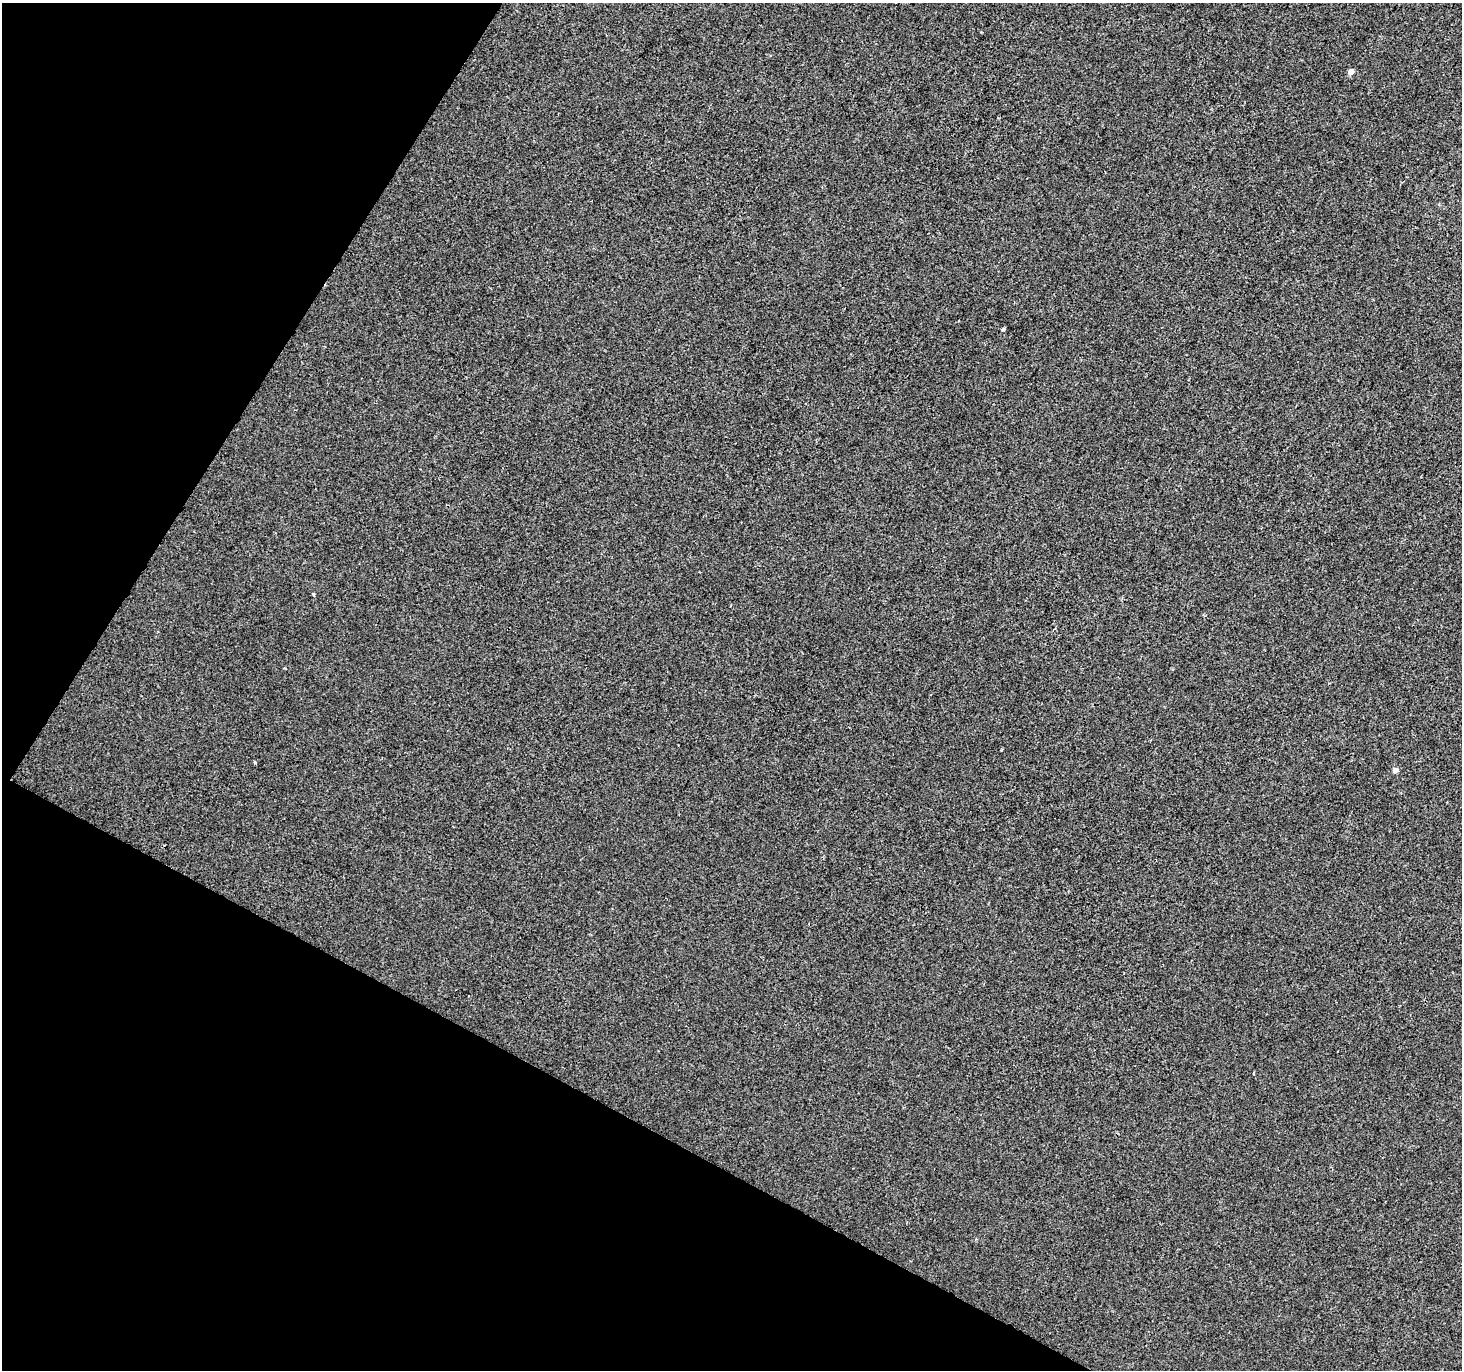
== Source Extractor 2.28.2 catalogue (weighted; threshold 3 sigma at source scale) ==
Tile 9 of 4 x 4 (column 1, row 3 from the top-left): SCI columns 7-1466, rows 1628-2995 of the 5844 x 5924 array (HDU 1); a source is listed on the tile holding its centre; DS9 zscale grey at full resolution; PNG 1464 x 1372 px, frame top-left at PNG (2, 3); no overlay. Shown black and unused: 26% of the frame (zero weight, under 2 of 3 exposures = <1% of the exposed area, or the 3 px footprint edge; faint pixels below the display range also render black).
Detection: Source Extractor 2.28.2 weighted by HDU 2 'WHT'; one run over the whole footprint, this tile lists its part. Background -5.35e-04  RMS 0.0042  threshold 0.019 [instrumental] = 3 sigma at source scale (4.5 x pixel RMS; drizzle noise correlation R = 1.50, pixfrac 1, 0.0396/0.0396 arcsec/px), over >= 5 px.
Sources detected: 4; all 4 listed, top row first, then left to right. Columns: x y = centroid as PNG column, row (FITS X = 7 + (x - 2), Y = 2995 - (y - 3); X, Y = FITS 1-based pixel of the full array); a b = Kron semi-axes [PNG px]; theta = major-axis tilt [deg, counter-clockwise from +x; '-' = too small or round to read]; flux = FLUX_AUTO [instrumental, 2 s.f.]
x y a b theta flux
1351 72 5 5 - 3
1003 329 4 4 - 1.1
254 763 3 3 - 1
1395 770 5 4 - 2.5